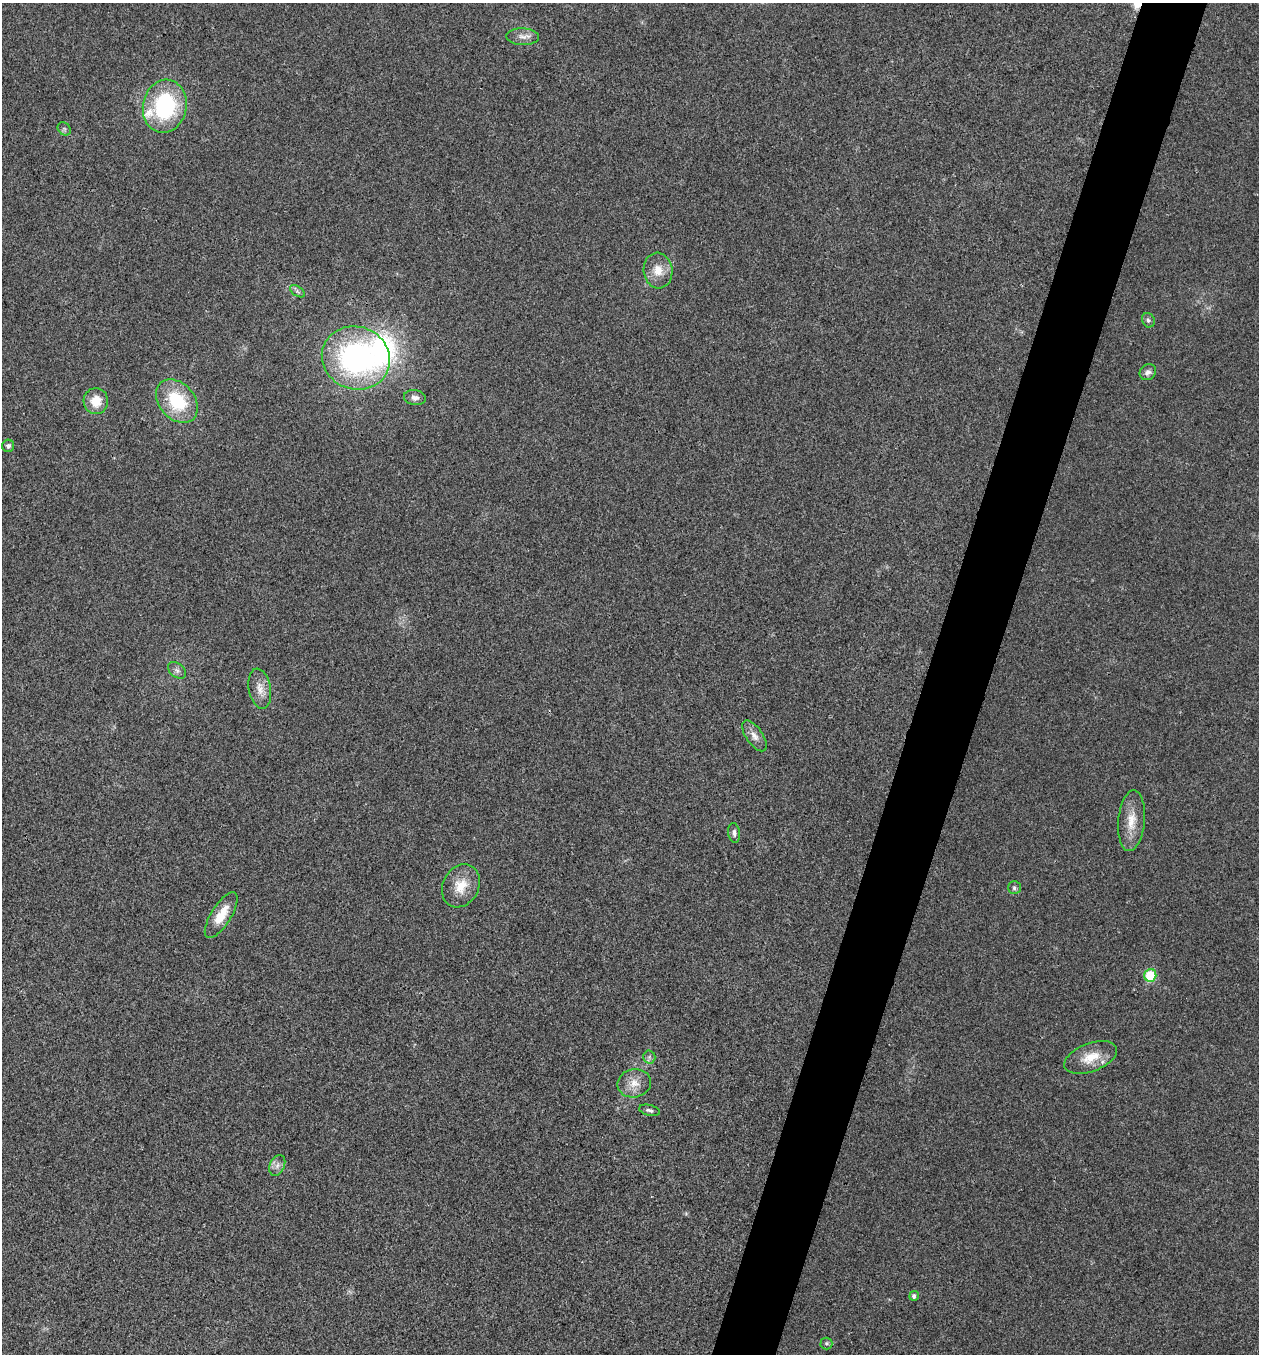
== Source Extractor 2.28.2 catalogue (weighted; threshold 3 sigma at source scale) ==
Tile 10 of 4 x 4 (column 2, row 3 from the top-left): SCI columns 1524-2780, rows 1355-2706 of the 5430 x 5417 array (HDU 1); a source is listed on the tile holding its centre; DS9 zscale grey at full resolution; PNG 1261 x 1356 px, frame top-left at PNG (2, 3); each listed source drawn as its Kron ellipse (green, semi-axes under 4 px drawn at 4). Shown black and unused: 5% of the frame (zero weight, under 3 of 4 exposures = <1% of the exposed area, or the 3 px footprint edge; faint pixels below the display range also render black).
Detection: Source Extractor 2.28.2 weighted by HDU 2 'WHT'; one run over the whole footprint, this tile lists its part. Background 0.0205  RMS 0.0057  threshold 0.0256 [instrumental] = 3 sigma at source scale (4.5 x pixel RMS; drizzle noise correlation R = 1.50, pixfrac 1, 0.05/0.05 arcsec/px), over >= 5 px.
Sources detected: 31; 3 inside a brighter listed object's ellipse — not listed separately; the other 28 listed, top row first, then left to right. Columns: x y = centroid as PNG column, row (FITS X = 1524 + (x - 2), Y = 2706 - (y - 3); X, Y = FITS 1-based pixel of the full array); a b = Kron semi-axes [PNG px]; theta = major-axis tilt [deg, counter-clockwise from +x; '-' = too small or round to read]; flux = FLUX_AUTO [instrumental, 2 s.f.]
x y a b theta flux
523 37 16 8 -3 4.1
165 106 27 22 79 61
64 129 7 6 - 1.4
658 271 18 14 -85 9
297 291 8 5 -32 1.4
1148 320 7 6 - 1.4
356 358 34 31 -22 120
1148 372 9 7 39 2.2
415 398 11 7 -8 2.9
96 401 13 12 - 10
177 401 24 17 -48 31
8 446 6 6 - 1.5
177 670 10 7 -37 1.9
260 689 20 11 -80 6.4
754 736 18 8 -55 4.5
1131 821 30 13 85 11
734 833 10 6 -81 2.1
461 886 22 18 61 12
1014 888 6 6 - 1.4
221 915 26 10 58 12
1150 975 6 6 - 26
649 1057 6 6 - 1.5
1091 1057 28 14 21 12
634 1083 17 14 13 7.6
649 1110 10 5 -14 1.6
277 1165 11 7 66 2.9
914 1296 5 4 - 1.8
826 1343 6 6 - 1